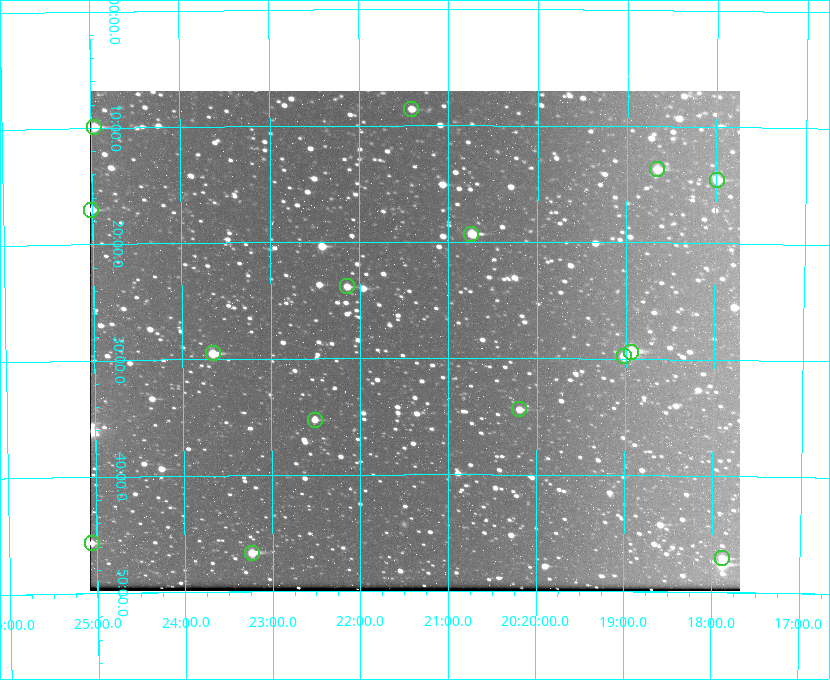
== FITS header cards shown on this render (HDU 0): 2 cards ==
NAXIS1  =                  650 / Width of table row in bytes
NAXIS2  =                  500 / Number of rows in table

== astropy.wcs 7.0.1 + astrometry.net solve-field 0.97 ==
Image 650 x 500 px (HDU 0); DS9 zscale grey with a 90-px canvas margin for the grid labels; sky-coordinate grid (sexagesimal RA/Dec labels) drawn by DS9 from the SOLVED WCS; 15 Tycho-2 reference stars matched to detected sources circled (green)
Header WCS: none
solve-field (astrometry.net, Tycho-2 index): SOLVED blind (the file carries no WCS)
Solved WCS: RA---TAN-SIP/DEC--TAN-SIP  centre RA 20:21:23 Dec +59:28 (305.34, +59.47 deg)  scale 5.16 arcsec/px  FOV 55.9' x 43.0'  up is -180 deg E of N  parity flipped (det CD > 0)
(file carries no celestial WCS; the grid is the blind solution)
Tycho-2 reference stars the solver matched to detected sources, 15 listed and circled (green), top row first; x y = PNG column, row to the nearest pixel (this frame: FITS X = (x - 90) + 1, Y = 500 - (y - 91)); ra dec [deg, ICRS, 3 dp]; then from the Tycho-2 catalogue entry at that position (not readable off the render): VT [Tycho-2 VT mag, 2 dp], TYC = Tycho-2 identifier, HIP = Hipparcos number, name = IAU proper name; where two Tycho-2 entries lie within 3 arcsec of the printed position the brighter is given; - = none
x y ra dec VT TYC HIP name
411 109 305.353 +59.143 10.51 3949-1307-1 - -
94 127 306.240 +59.165 8.78 3949-1539-1 100701 -
657 169 304.666 +59.228 9.63 3949-1325-1 - -
717 180 304.498 +59.243 9.91 3949-663-1 - -
91 210 306.252 +59.284 9.41 3949-1643-1 - -
471 234 305.185 +59.322 8.95 3949-1869-1 - -
347 286 305.535 +59.397 10.37 3949-1383-1 - -
631 352 304.733 +59.490 8.93 3949-1451-1 - -
213 353 305.915 +59.492 9.25 3949-1149-1 - -
624 356 304.755 +59.496 9.37 3949-615-1 - -
519 409 305.049 +59.573 10.18 3949-1099-1 - -
315 420 305.628 +59.588 10.19 3949-1517-1 - -
92 543 306.265 +59.761 9.71 3949-555-1 - -
252 553 305.808 +59.778 8.73 3949-715-1 100545 -
722 558 304.470 +59.785 9.54 3949-1615-1 - -